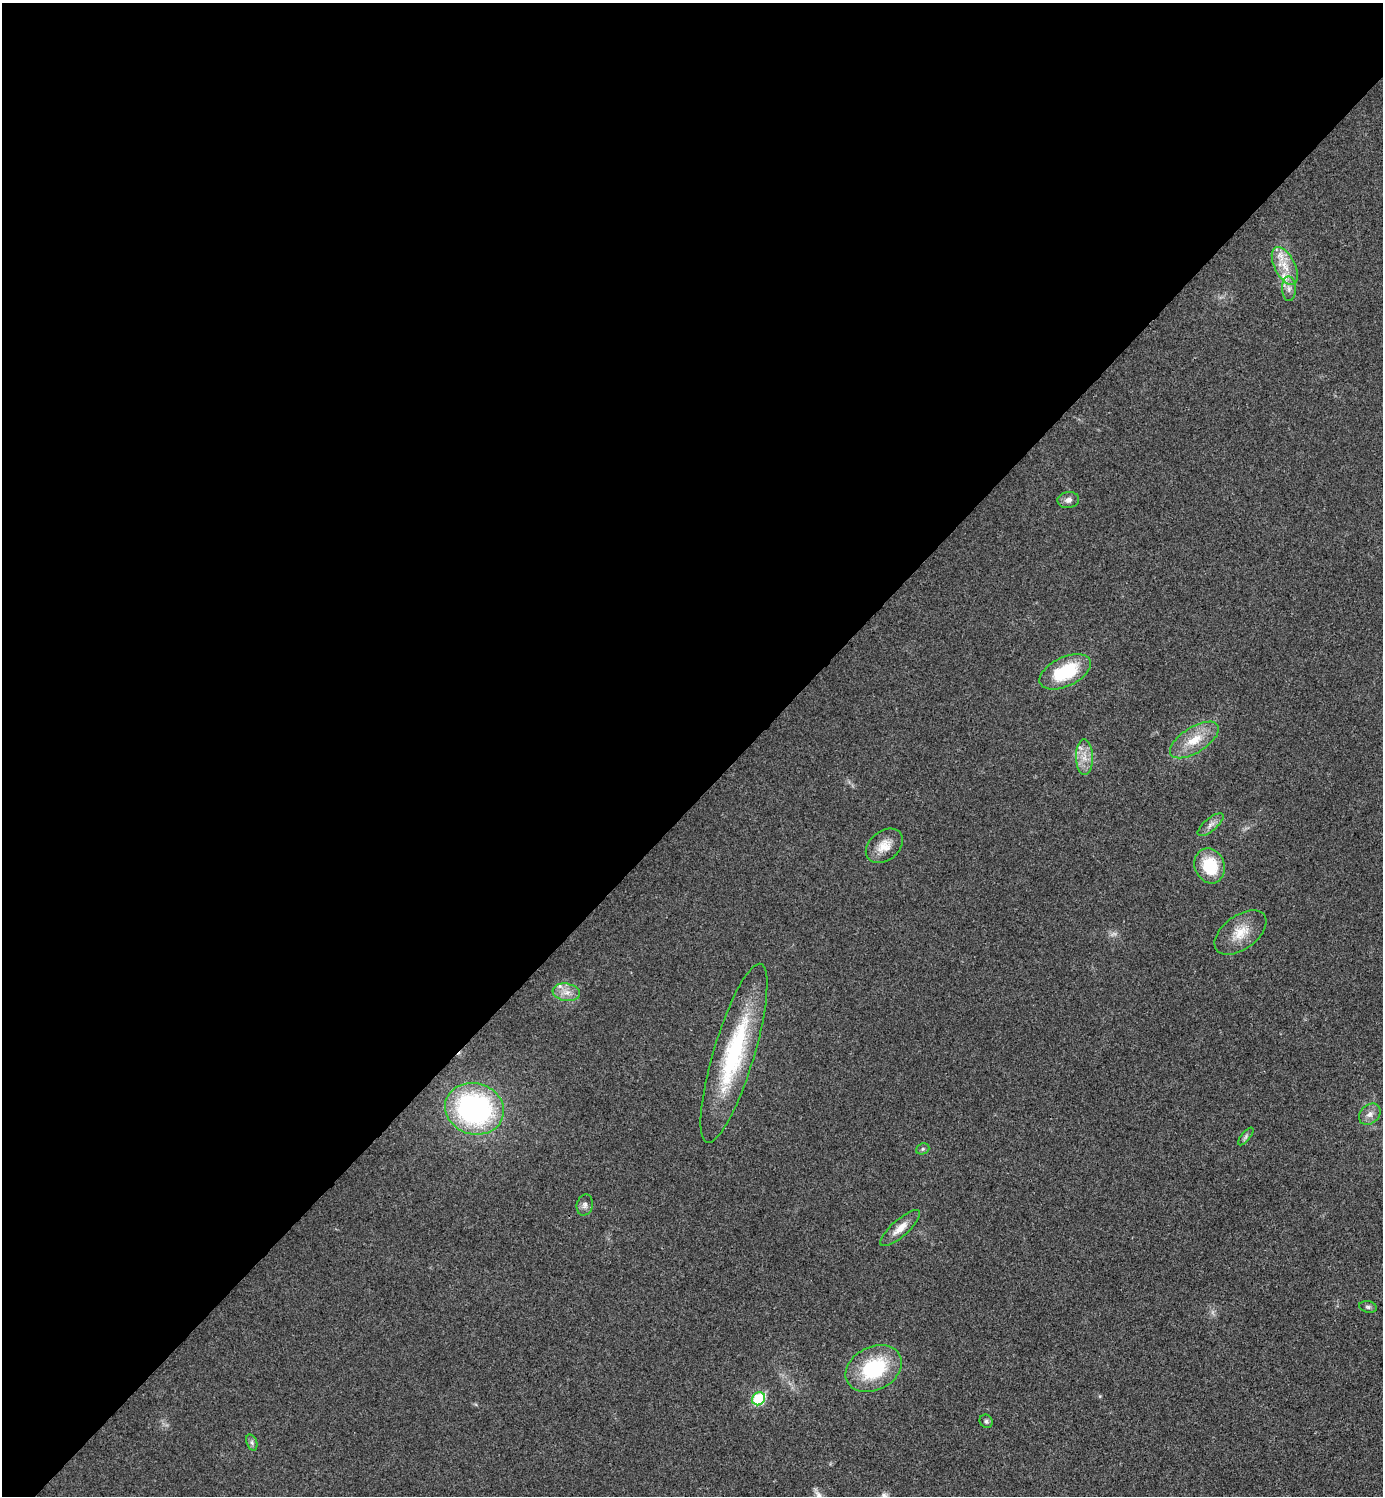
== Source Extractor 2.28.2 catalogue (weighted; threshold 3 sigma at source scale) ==
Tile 2 of 4 x 4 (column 2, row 1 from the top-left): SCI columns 1540-2920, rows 4488-5981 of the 5984 x 5984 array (HDU 1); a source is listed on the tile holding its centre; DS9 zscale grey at full resolution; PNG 1385 x 1498 px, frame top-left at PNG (2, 3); each listed source drawn as its Kron ellipse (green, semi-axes under 4 px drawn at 4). Shown black and unused: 54% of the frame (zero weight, under 3 of 4 exposures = <1% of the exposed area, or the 3 px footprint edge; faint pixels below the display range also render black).
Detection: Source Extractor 2.28.2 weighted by HDU 2 'WHT'; one run over the whole footprint, this tile lists its part. Background 0.0196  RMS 0.0056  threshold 0.0252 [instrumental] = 3 sigma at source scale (4.5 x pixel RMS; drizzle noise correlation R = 1.50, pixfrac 1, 0.05/0.05 arcsec/px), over >= 5 px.
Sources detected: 27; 1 too faint to see at this stretch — neither listed nor drawn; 3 inside a brighter listed object's ellipse — not listed separately; the other 23 listed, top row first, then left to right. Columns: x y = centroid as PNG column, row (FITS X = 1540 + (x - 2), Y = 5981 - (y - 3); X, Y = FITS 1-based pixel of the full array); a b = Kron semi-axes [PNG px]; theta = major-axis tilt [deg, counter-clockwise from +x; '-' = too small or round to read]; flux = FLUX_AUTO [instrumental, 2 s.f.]
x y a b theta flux
1285 266 21 10 -63 9.2
1289 289 12 7 -89 3.1
1068 500 11 8 8 2.8
1065 672 27 14 26 33
1194 740 28 12 32 13
1084 757 17 8 -89 6.7
1210 825 16 6 40 3.2
884 846 20 14 39 8.4
1210 866 18 15 -70 24
1240 932 29 17 36 13
566 992 14 8 -9 5.2
734 1053 93 20 73 70
474 1109 29 25 -16 120
1370 1114 12 9 42 3.4
1246 1136 11 4 50 1.3
923 1149 7 5 21 1
585 1205 10 8 76 2.4
900 1228 25 8 42 7
1368 1307 9 5 -10 1.3
874 1369 29 21 27 42
758 1399 7 6 - 39
986 1421 7 6 - 1.4
252 1442 8 5 -71 1.6